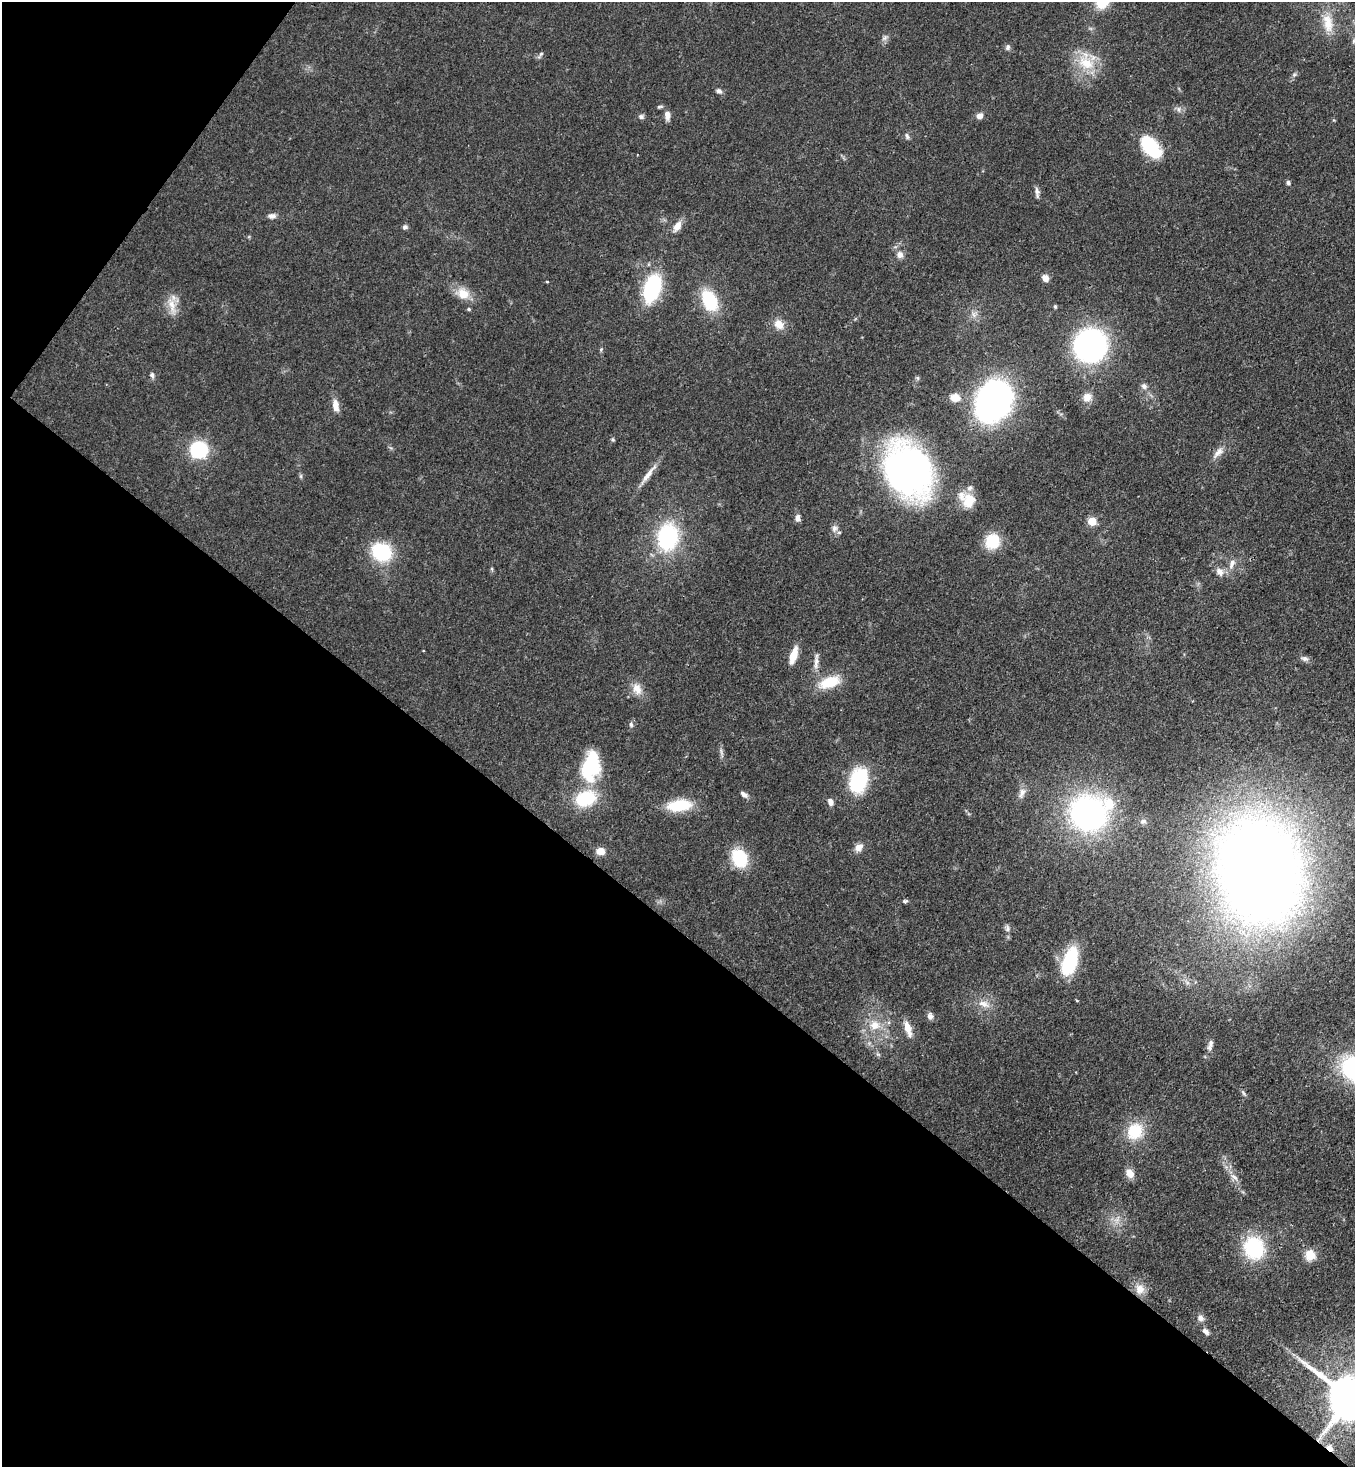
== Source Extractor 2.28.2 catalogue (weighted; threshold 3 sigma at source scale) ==
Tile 9 of 4 x 4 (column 1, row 3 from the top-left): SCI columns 226-1578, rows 1527-2991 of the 6004 x 5981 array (HDU 1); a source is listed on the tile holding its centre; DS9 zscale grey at full resolution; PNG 1357 x 1469 px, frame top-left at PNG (2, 2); no overlay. Shown black and unused: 40% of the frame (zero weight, under 3 of 4 exposures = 7% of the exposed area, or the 3 px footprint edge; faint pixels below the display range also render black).
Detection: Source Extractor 2.28.2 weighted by HDU 2 'WHT'; one run over the whole footprint, this tile lists its part. Background 0.0725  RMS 0.0036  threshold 0.0164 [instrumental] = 3 sigma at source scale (4.5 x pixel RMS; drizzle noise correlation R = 1.50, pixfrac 1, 0.05/0.05 arcsec/px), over >= 5 px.
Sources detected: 95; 4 inside a brighter listed object's ellipse — not listed separately; the other 91 listed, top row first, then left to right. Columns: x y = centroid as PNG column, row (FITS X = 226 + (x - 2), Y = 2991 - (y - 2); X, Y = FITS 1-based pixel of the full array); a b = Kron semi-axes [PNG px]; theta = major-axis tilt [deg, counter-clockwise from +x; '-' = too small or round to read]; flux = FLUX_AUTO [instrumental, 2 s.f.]
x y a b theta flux
1328 23 27 12 -80 6.7
885 38 9 6 27 1.1
1008 47 7 6 - 1
540 55 11 4 52 0.76
1086 63 27 18 -28 11
1294 75 6 4 1 0.63
719 91 8 6 -32 1.1
660 107 9 4 5 0.64
1179 109 8 7 - 1.3
667 115 11 6 -89 2.5
980 116 7 7 - 1.9
641 117 7 6 - 0.93
907 136 9 5 -74 0.86
1151 147 22 12 -50 25
1288 183 6 5 - 0.7
1037 191 11 7 -80 1.5
272 216 11 7 1 1.6
677 226 16 8 57 3.2
405 227 6 5 - 1.1
900 255 10 9 - 2
1045 278 8 7 - 2.2
547 282 4 3 - 0.31
652 288 24 13 72 39
463 293 18 14 -28 5.9
710 300 22 14 -64 18
172 305 26 9 -74 4.8
1055 306 5 4 - 0.6
779 324 14 11 -45 3.9
1090 345 24 22 58 100
601 349 6 4 78 0.52
152 375 8 6 -81 0.96
1144 386 9 7 -45 1.4
955 397 11 9 -8 4.1
1087 397 12 11 - 3.3
993 401 33 26 66 140
336 406 15 7 -80 3.6
613 440 6 3 -19 0.45
199 449 10 10 - 38
1218 452 18 7 49 2.7
908 470 37 30 -53 210
648 475 36 6 53 4.2
301 476 6 4 -90 0.57
969 501 19 17 -90 7.3
798 518 8 6 -89 1.7
1092 521 5 5 - 12
834 528 11 8 77 1.7
667 537 24 18 85 38
992 541 13 12 - 15
381 552 18 15 -29 27
1232 564 15 8 72 2.8
492 569 6 3 -72 0.48
1220 572 12 9 -32 2.5
793 655 18 7 73 5.6
1305 659 11 7 -20 1.3
816 663 20 6 85 2.4
829 682 27 13 19 11
637 689 17 11 -69 4.2
631 724 8 5 -89 0.98
721 753 17 3 -78 1
591 766 35 19 78 25
858 781 25 17 73 26
1022 793 17 8 67 2.5
744 794 10 6 -37 1.5
830 802 8 6 -72 1.8
679 805 25 11 6 15
1088 813 30 27 -36 110
1143 821 9 6 9 1.2
859 847 12 9 47 2.5
600 851 8 7 - 4
739 858 22 16 -64 14
1259 872 62 48 -79 800
905 901 7 5 1 0.66
1007 929 10 5 84 1.2
1070 962 23 11 72 33
984 1004 17 9 -19 3.5
930 1016 9 7 90 1.3
875 1025 15 14 - 6.1
908 1027 15 8 -74 4
1211 1043 12 7 88 1.6
1243 1093 9 4 -43 0.75
1135 1131 23 20 51 12
1130 1173 11 9 -57 3.4
1234 1177 15 5 -42 1.8
1117 1220 10 6 25 1.9
1254 1248 22 19 -70 29
1310 1255 12 12 - 5.3
1140 1289 14 12 -76 4
1200 1318 9 8 - 1.7
1205 1331 10 6 -46 1.5
1350 1397 14 12 -37 1900
1330 1448 9 6 -46 1.8
Overlapping masked pixels (flux is a lower limit): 2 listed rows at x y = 1350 1397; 1330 1448
Isophote crosses this tile's border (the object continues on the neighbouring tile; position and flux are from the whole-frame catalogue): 1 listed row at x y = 1350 1397